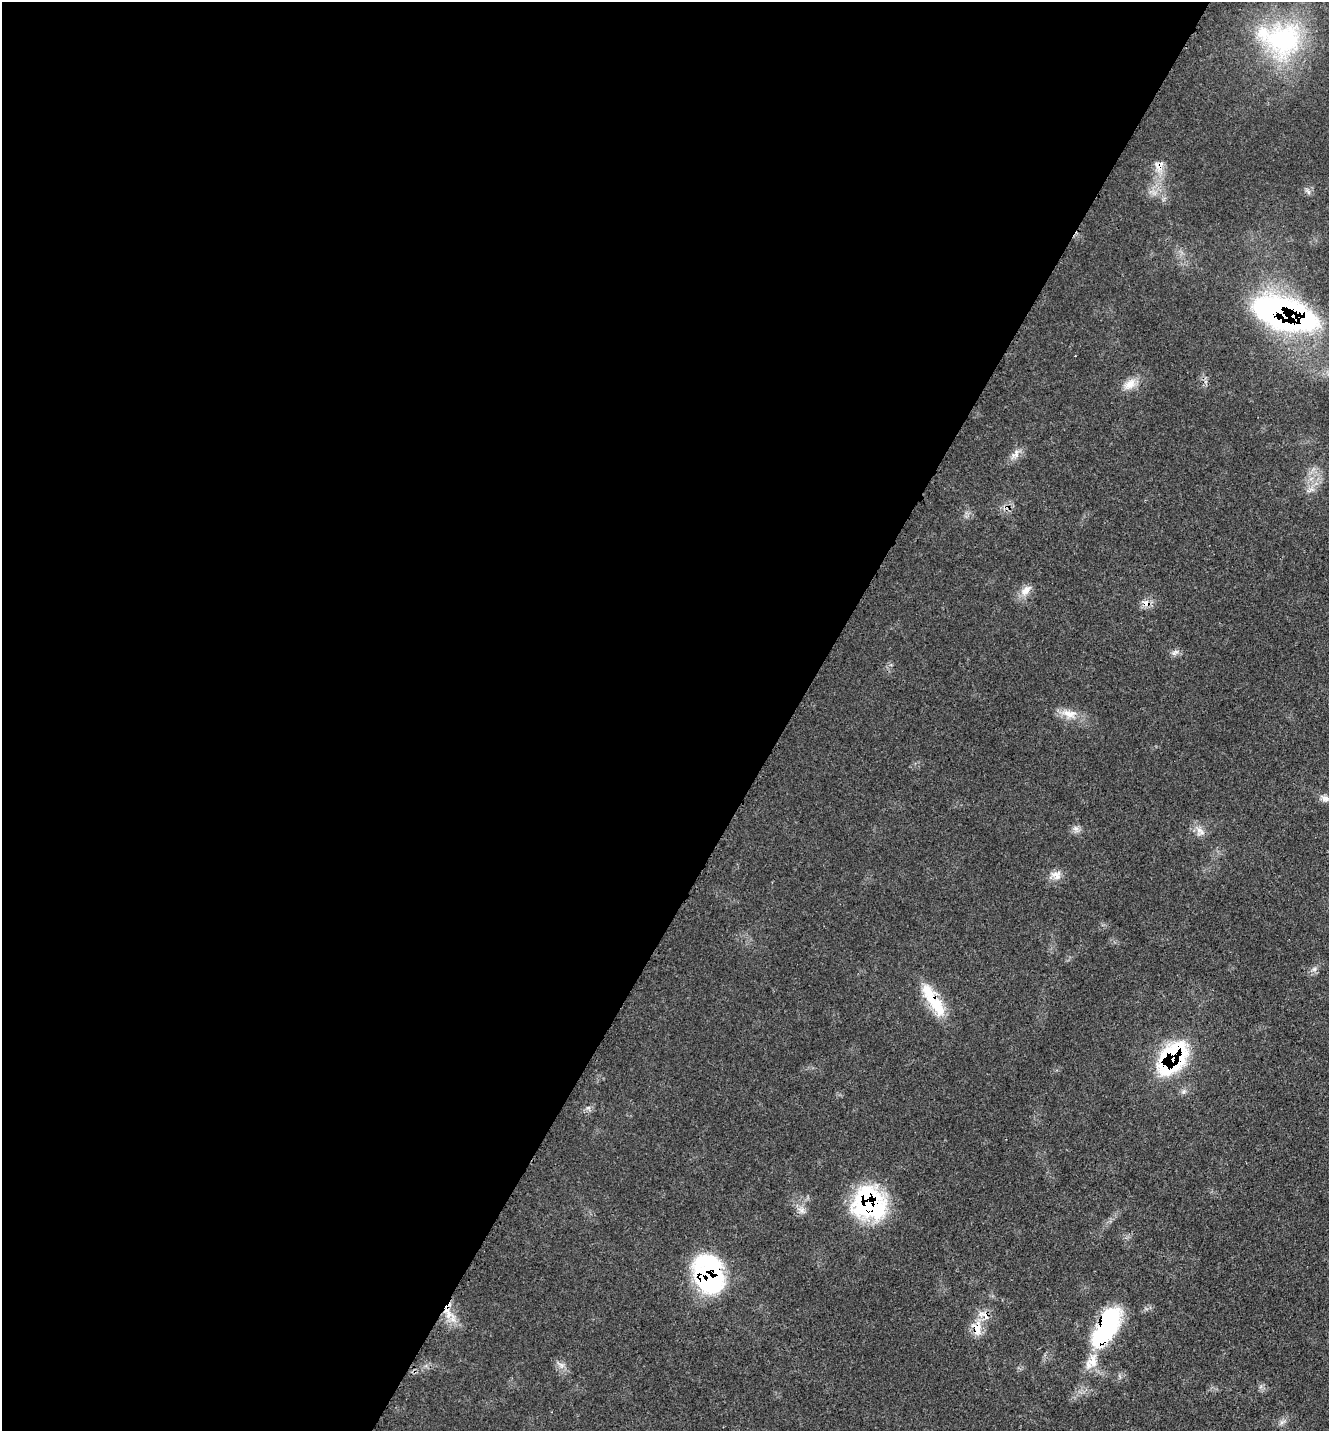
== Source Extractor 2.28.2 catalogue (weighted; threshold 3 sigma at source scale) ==
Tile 5 of 4 x 4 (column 1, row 2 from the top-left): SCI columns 236-1562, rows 2956-4384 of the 5919 x 5911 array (HDU 1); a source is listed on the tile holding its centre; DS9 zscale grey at full resolution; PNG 1331 x 1433 px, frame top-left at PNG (2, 2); no overlay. Shown black and unused: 60% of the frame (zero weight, under 3 of 4 exposures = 9% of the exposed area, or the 3 px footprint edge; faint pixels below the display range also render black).
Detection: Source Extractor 2.28.2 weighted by HDU 2 'WHT'; one run over the whole footprint, this tile lists its part. Background 0.0616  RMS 0.0036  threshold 0.0161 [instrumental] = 3 sigma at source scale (4.5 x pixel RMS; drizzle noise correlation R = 1.50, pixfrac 1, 0.05/0.05 arcsec/px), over >= 5 px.
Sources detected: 28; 1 inside a brighter object's white glare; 1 cosmic-ray / hot-pixel residue — not listed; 3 inside a brighter listed object's ellipse — not listed separately; the other 23 listed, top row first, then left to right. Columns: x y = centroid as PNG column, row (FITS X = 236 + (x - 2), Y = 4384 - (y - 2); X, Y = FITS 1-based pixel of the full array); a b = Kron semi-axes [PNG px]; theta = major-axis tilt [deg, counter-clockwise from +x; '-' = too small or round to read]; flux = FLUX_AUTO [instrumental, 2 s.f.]
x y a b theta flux
1284 39 55 49 17 53
1158 165 22 9 -60 3.7
1308 192 7 4 -71 0.75
1284 314 50 21 -18 170
1130 384 19 12 43 4.3
1016 454 15 8 58 2.7
1026 590 17 9 53 3.5
1146 603 10 8 -22 2.8
1174 653 8 6 34 1.3
1069 714 25 12 -12 5.5
1325 798 13 8 -19 2.1
1076 828 9 8 - 1.6
1200 832 14 10 -39 2.9
1055 874 16 6 16 2.4
933 1000 50 13 -57 15
1172 1058 29 17 54 62
869 1203 33 31 -42 50
802 1210 12 8 -45 2.1
708 1274 39 29 -74 53
447 1312 26 9 -73 6.9
1107 1323 46 24 59 34
977 1328 26 12 90 6.2
561 1365 9 6 -22 1.6
Overlapping masked pixels (flux is a lower limit): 10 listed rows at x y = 1158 165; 1284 314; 1146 603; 933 1000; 1172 1058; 869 1203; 708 1274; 447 1312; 1107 1323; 977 1328
Unlisted compact peaks at least as high as the median listed source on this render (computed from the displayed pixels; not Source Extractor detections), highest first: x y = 1314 969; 588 1108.